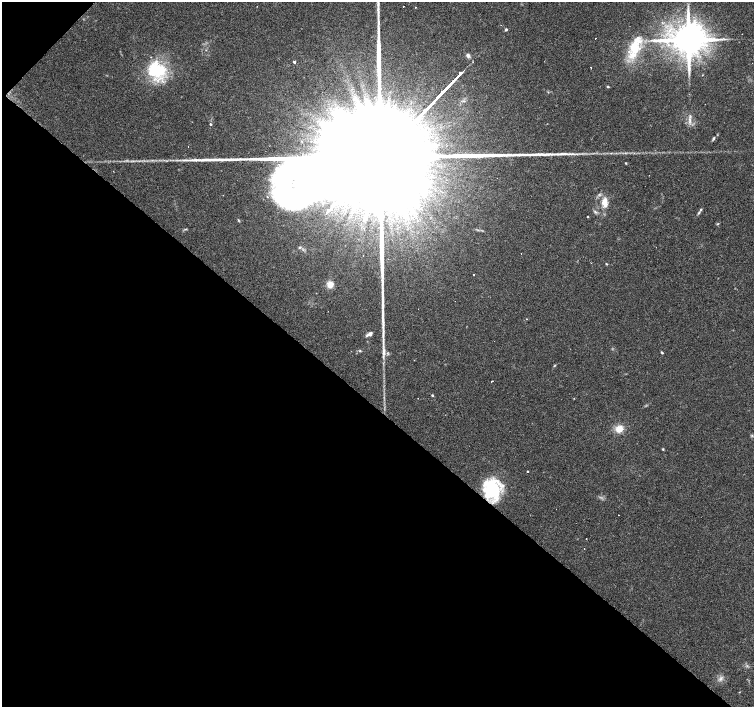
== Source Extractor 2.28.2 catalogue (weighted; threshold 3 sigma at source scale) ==
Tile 9 of 4 x 4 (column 1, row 3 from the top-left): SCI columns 3-1506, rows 1637-3045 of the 6016 x 6022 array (HDU 1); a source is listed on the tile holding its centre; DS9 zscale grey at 2 x 2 block average (1 PNG px = mean of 2 x 2 image px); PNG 756 x 709 px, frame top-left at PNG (2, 2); no overlay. Shown black and unused: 43% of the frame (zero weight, under 3 of 4 exposures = <1% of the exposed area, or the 3 px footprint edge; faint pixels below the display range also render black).
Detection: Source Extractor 2.28.2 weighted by HDU 2 'WHT'; one run over the whole footprint, this tile lists its part. Background 0.038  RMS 0.0036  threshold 0.0164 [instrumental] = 3 sigma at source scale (4.5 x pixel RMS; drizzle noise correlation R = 1.50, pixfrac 1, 0.0396/0.0396 arcsec/px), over >= 5 px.
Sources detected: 62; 6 cosmic-ray / hot-pixel residue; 2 long thin detections or spike segments (spike, bleed or trail) — not listed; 6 inside a brighter listed object's ellipse — not listed separately; the other 48 listed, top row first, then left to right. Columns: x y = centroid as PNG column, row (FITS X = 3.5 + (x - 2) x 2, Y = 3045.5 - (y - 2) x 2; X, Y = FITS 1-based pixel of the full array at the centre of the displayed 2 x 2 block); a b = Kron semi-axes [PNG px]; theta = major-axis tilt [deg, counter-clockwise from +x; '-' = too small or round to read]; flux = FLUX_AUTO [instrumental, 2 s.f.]
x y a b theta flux
257 6 2 2 - 0.31
404 6 2 2 - 1.2
506 29 3 3 - 1.6
688 40 8 7 - 3100
634 48 23 14 81 27
468 55 4 4 - 2.9
294 61 2 2 - 280
591 68 2 2 - 0.43
156 70 22 19 -7 48
608 87 3 3 - 0.9
355 99 5 4 - 3.4
690 120 10 3 -88 3.2
210 124 2 2 - 2
713 138 5 3 - 1.4
188 147 2 2 - 0.42
386 150 136 18 46 200000
625 153 3 2 - 0.72
576 154 6 2 0 1.3
254 159 26 4 2 13
626 163 2 2 - 0.71
279 164 3 3 - 1.1
113 171 2 2 - 0.43
267 197 2 2 - 0.74
604 202 13 8 -80 8.8
595 212 5 3 - 1.3
699 213 5 3 - 1.3
588 217 2 2 - 0.5
717 224 3 2 - 0.66
521 253 2 2 - 0.49
606 264 3 2 - 0.62
473 274 2 2 - 0.9
330 284 7 7 - 6.6
527 319 2 2 - 0.61
383 321 19 4 -89 6.1
370 334 6 4 47 3.1
360 351 4 3 - 0.93
384 352 13 4 -88 5.1
662 352 3 2 - 0.96
554 366 4 2 - 0.7
492 381 2 2 - 5
432 395 3 2 - 0.95
619 429 9 7 25 9.3
663 449 3 3 - 0.66
528 471 2 2 - 14
492 489 19 17 88 61
556 509 2 2 - 0.46
586 539 2 2 - 0.43
720 679 6 4 57 2.4
Overlapping masked pixels (flux is a lower limit): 2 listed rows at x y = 386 150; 492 489
Isophote crosses this tile's border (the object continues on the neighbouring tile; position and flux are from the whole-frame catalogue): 1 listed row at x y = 386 150
Diffuse or blended objects may show on this block-average render without a row.